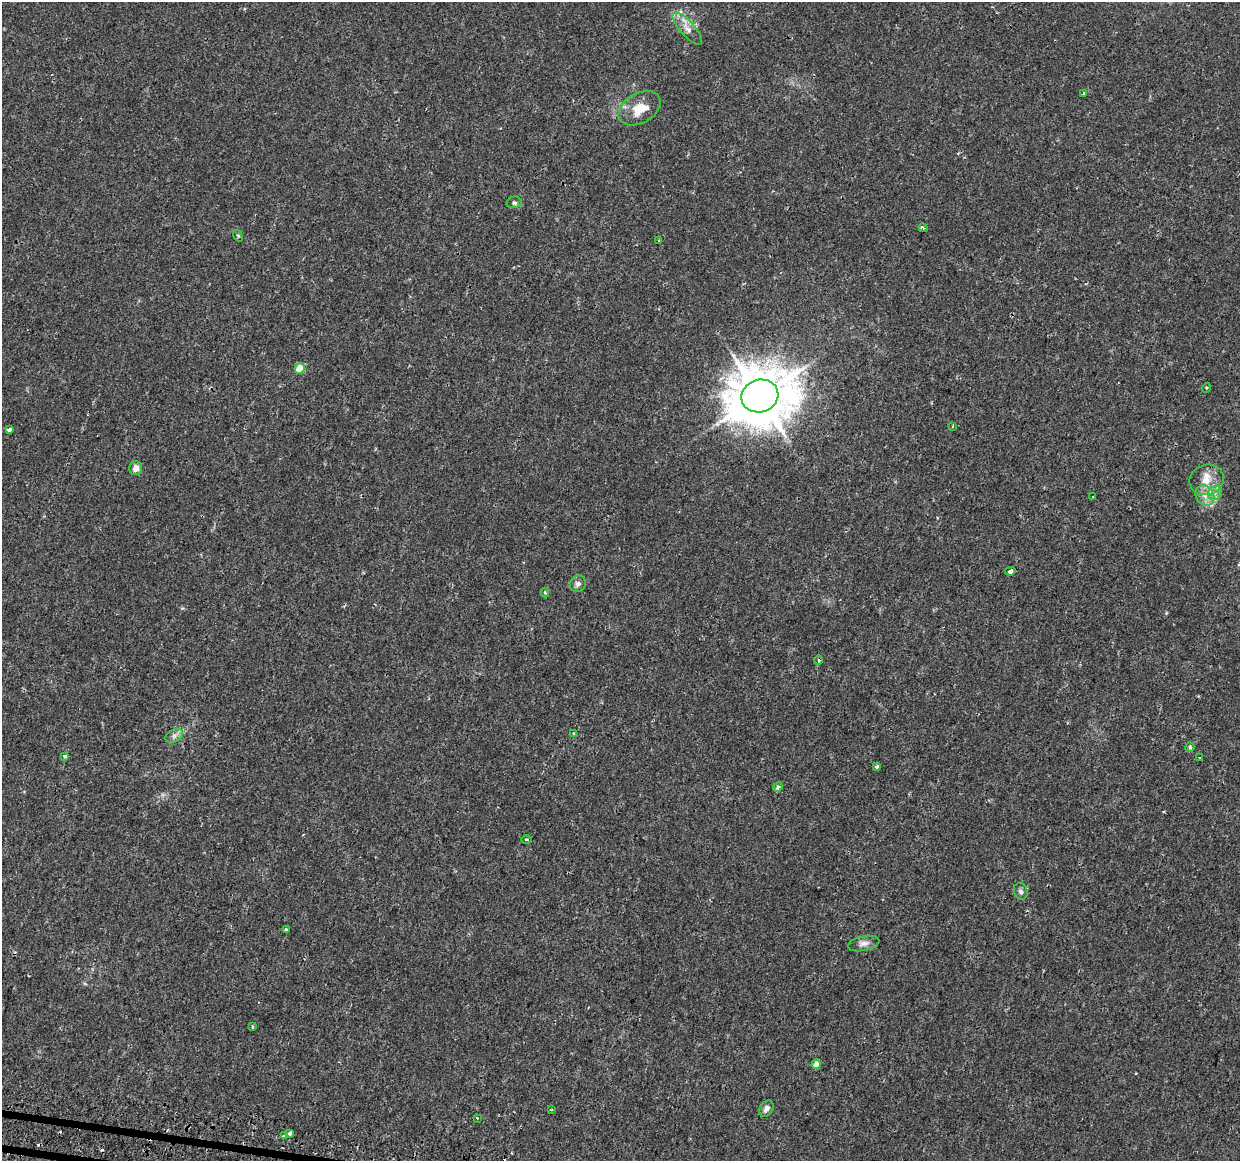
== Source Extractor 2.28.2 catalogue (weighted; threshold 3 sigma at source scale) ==
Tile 7 of 4 x 4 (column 3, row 2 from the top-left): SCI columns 2511-3748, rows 2589-3747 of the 5030 x 5234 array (HDU 1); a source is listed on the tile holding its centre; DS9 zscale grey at full resolution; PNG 1242 x 1163 px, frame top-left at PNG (2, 2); each listed source drawn as its Kron ellipse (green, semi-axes under 4 px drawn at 4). Shown black and unused: <1% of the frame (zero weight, under 2 of 3 exposures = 3% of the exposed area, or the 3 px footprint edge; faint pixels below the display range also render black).
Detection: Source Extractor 2.28.2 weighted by HDU 2 'WHT'; one run over the whole footprint, this tile lists its part. Background 0.00595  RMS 0.0021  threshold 0.00939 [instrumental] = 3 sigma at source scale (4.5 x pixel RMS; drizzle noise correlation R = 1.50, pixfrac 1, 0.0396/0.0396 arcsec/px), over >= 5 px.
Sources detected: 46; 5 cosmic-ray / hot-pixel residue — neither listed nor drawn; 2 inside a brighter listed object's ellipse — not listed separately; the other 39 listed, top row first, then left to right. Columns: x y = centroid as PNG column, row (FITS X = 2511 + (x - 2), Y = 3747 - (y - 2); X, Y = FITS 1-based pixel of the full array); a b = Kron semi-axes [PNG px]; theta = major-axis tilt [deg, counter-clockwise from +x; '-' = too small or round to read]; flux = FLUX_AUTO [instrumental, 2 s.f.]
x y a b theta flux
687 29 20 7 -48 2
1083 93 3 3 - 0.51
640 108 22 15 29 4.5
514 202 8 5 12 0.45
923 228 4 3 - 0.28
238 236 6 4 -55 0.27
658 241 3 2 - 0.23
300 368 5 5 - 5
1206 388 5 3 - 0.23
760 396 19 16 18 1200
953 426 4 2 - 0.15
9 430 4 3 - 1.4
136 468 7 6 - 1.6
1206 480 17 15 20 3.4
1215 493 8 6 46 0.83
1205 495 11 9 -57 1.7
1093 497 3 3 - 0.3
1010 571 5 4 - 0.75
578 584 8 7 - 0.82
545 592 5 4 - 0.36
819 660 5 3 - 0.23
573 734 3 3 - 0.53
174 736 9 6 31 0.79
1190 747 5 4 - 0.38
64 756 4 3 - 1.8
1199 757 3 3 - 0.43
876 766 4 3 - 0.56
778 787 5 4 - 0.34
527 840 5 4 - 0.35
1021 891 8 6 -72 0.62
286 930 4 3 - 0.64
864 943 16 7 11 1.2
253 1027 3 3 - 0.33
816 1064 5 4 - 1.9
766 1109 9 6 53 0.87
552 1110 4 3 - 0.22
477 1118 3 2 - 0.43
290 1133 4 3 - 1.9
284 1136 3 2 - 0.8